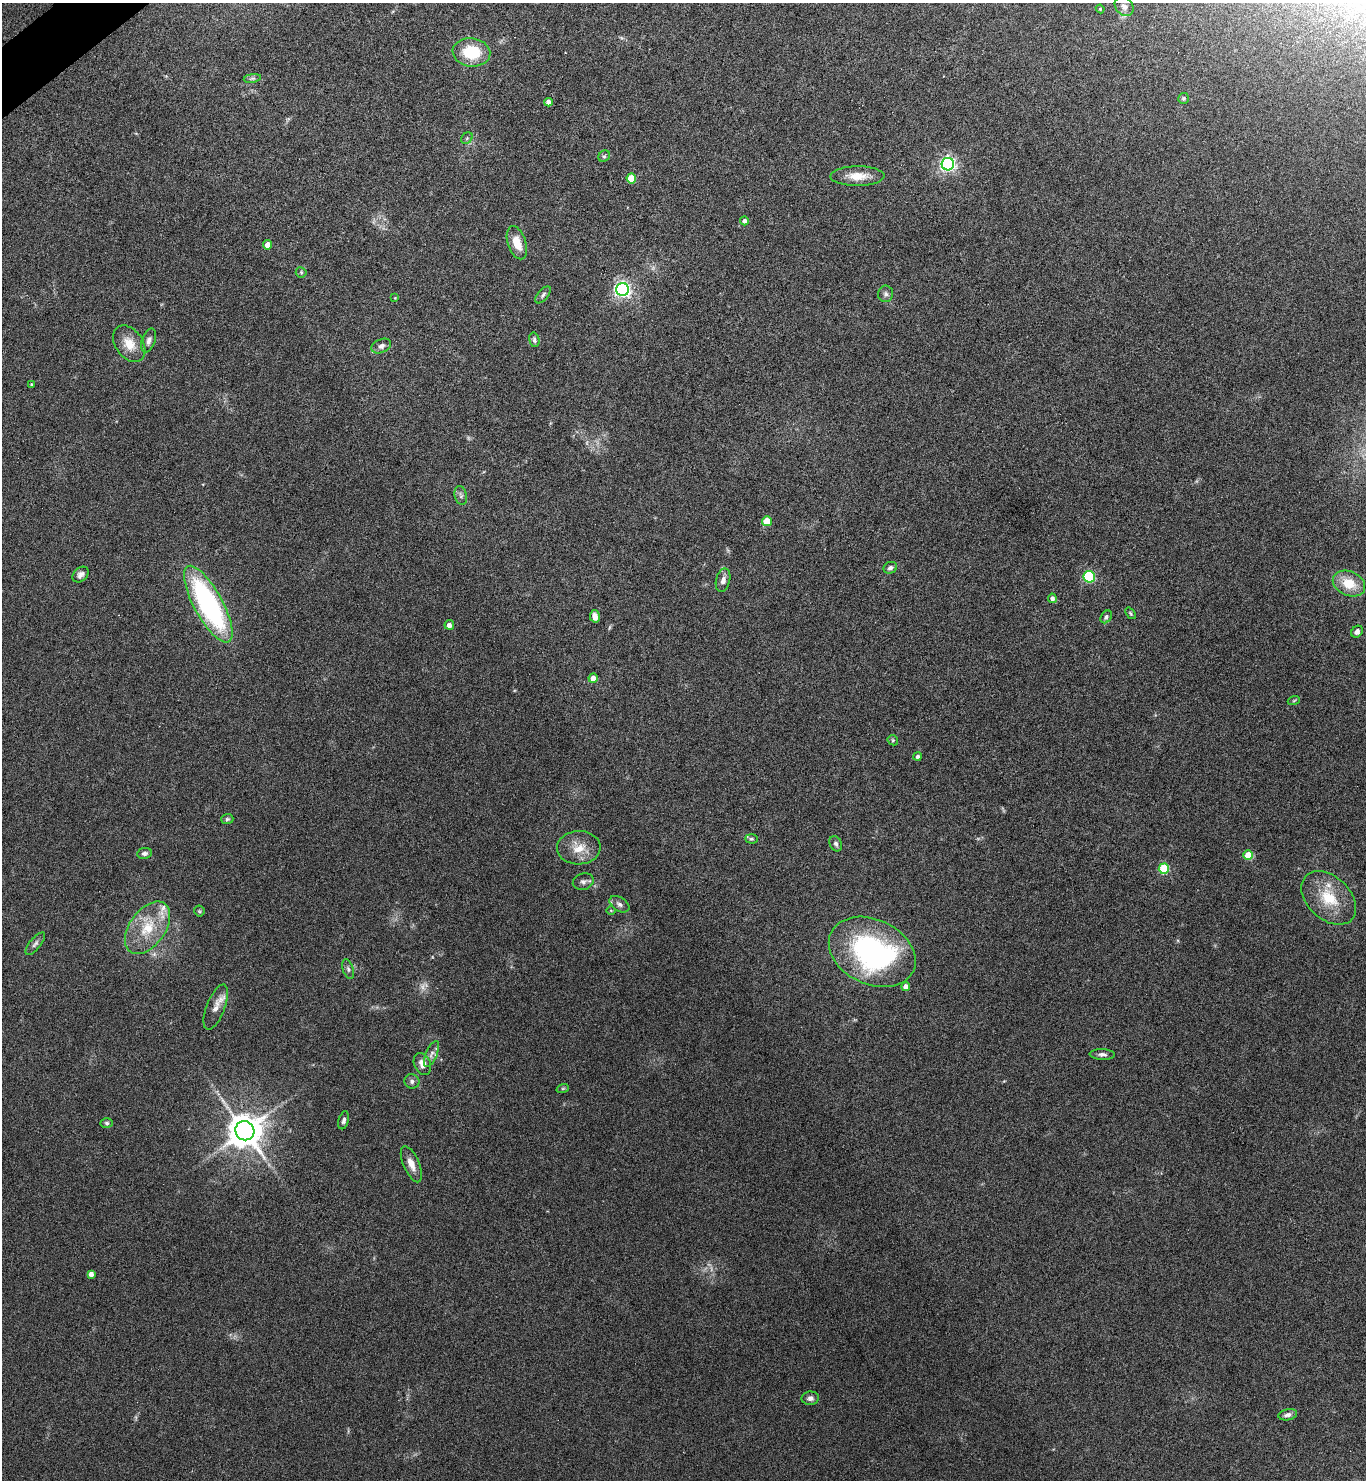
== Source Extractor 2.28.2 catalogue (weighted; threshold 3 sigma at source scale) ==
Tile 11 of 4 x 4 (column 3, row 3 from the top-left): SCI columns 2884-4247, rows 1481-2958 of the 5909 x 5913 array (HDU 1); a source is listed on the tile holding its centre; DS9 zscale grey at full resolution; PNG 1368 x 1482 px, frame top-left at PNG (2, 3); each listed source drawn as its Kron ellipse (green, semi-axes under 4 px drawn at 4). Shown black and unused: <1% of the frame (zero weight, under 4 of 8 exposures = <1% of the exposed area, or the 3 px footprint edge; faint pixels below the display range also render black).
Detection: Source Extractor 2.28.2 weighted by HDU 2 'WHT'; one run over the whole footprint, this tile lists its part. Background 0.0775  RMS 0.0047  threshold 0.019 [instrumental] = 3 sigma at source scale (4.09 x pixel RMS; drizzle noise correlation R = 1.36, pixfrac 0.8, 0.05/0.05 arcsec/px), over >= 5 px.
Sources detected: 78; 1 too faint to see at this stretch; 1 long thin detection or spike segment (spike, bleed or trail) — neither listed nor drawn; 4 inside a brighter listed object's ellipse — not listed separately; the other 72 listed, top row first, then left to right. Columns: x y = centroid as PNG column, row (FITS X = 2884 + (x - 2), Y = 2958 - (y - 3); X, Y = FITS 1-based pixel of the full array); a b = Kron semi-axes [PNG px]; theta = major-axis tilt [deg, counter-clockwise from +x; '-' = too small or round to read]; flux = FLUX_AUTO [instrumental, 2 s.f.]
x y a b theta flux
1124 6 11 8 -50 2.2
1100 9 4 4 - 0.4
471 52 19 14 -8 17
252 78 9 4 8 1.1
1184 98 5 5 - 0.64
548 102 4 4 - 2.1
467 138 6 5 - 0.78
604 156 6 5 - 0.82
948 164 6 6 - 130
857 176 27 10 0 6.7
631 178 5 5 - 12
744 221 4 4 - 1.5
517 243 17 9 -72 7.2
268 245 4 4 - 4.4
301 272 5 5 - 0.67
623 290 6 6 - 150
886 294 8 7 - 1.3
543 295 10 5 49 1.2
395 298 3 3 - 0.3
534 340 7 5 -77 1.1
149 341 12 6 70 1.9
129 344 20 13 -54 7.5
381 346 10 7 24 1.9
31 384 3 3 - 0.4
461 495 10 6 -76 1.3
767 521 5 5 - 8.7
890 568 7 5 26 1.4
81 575 9 6 42 1.8
1089 577 6 5 - 46
723 580 12 7 76 2.5
1349 584 17 12 -24 10
1052 598 4 4 - 1.5
208 604 43 14 -61 85
1130 613 6 4 -51 0.59
595 616 6 5 - 2.6
1106 617 7 5 56 1
449 625 5 5 - 1.9
1357 632 6 5 - 1.3
593 678 4 4 - 3.6
1294 700 6 4 20 0.51
893 740 5 5 - 0.61
918 756 4 4 - 1.1
227 819 6 5 - 0.71
751 839 6 4 -2 0.7
836 844 8 6 -63 1.3
579 848 22 16 2 8.1
145 853 7 5 7 1.3
1248 855 5 5 - 12
1164 869 5 5 - 26
583 882 10 8 16 1.6
1329 898 32 21 -43 16
619 904 11 6 -33 1.6
611 910 5 3 - 0.35
199 911 5 5 - 0.6
148 928 29 18 54 16
35 944 14 5 51 1.4
872 952 45 32 -25 93
348 969 10 5 -72 1.2
906 987 4 4 - 3.7
216 1007 24 9 69 4.4
431 1054 14 5 66 1.9
1102 1054 12 5 -2 1.5
422 1064 11 8 -65 3.2
412 1081 7 7 - 1.3
563 1088 6 4 19 0.61
344 1120 9 5 75 1.3
107 1123 6 4 -2 0.81
245 1131 10 9 - 1100
411 1164 19 8 -67 4.2
91 1274 4 4 - 2.2
810 1398 9 6 2 1.7
1288 1415 9 5 11 1.8